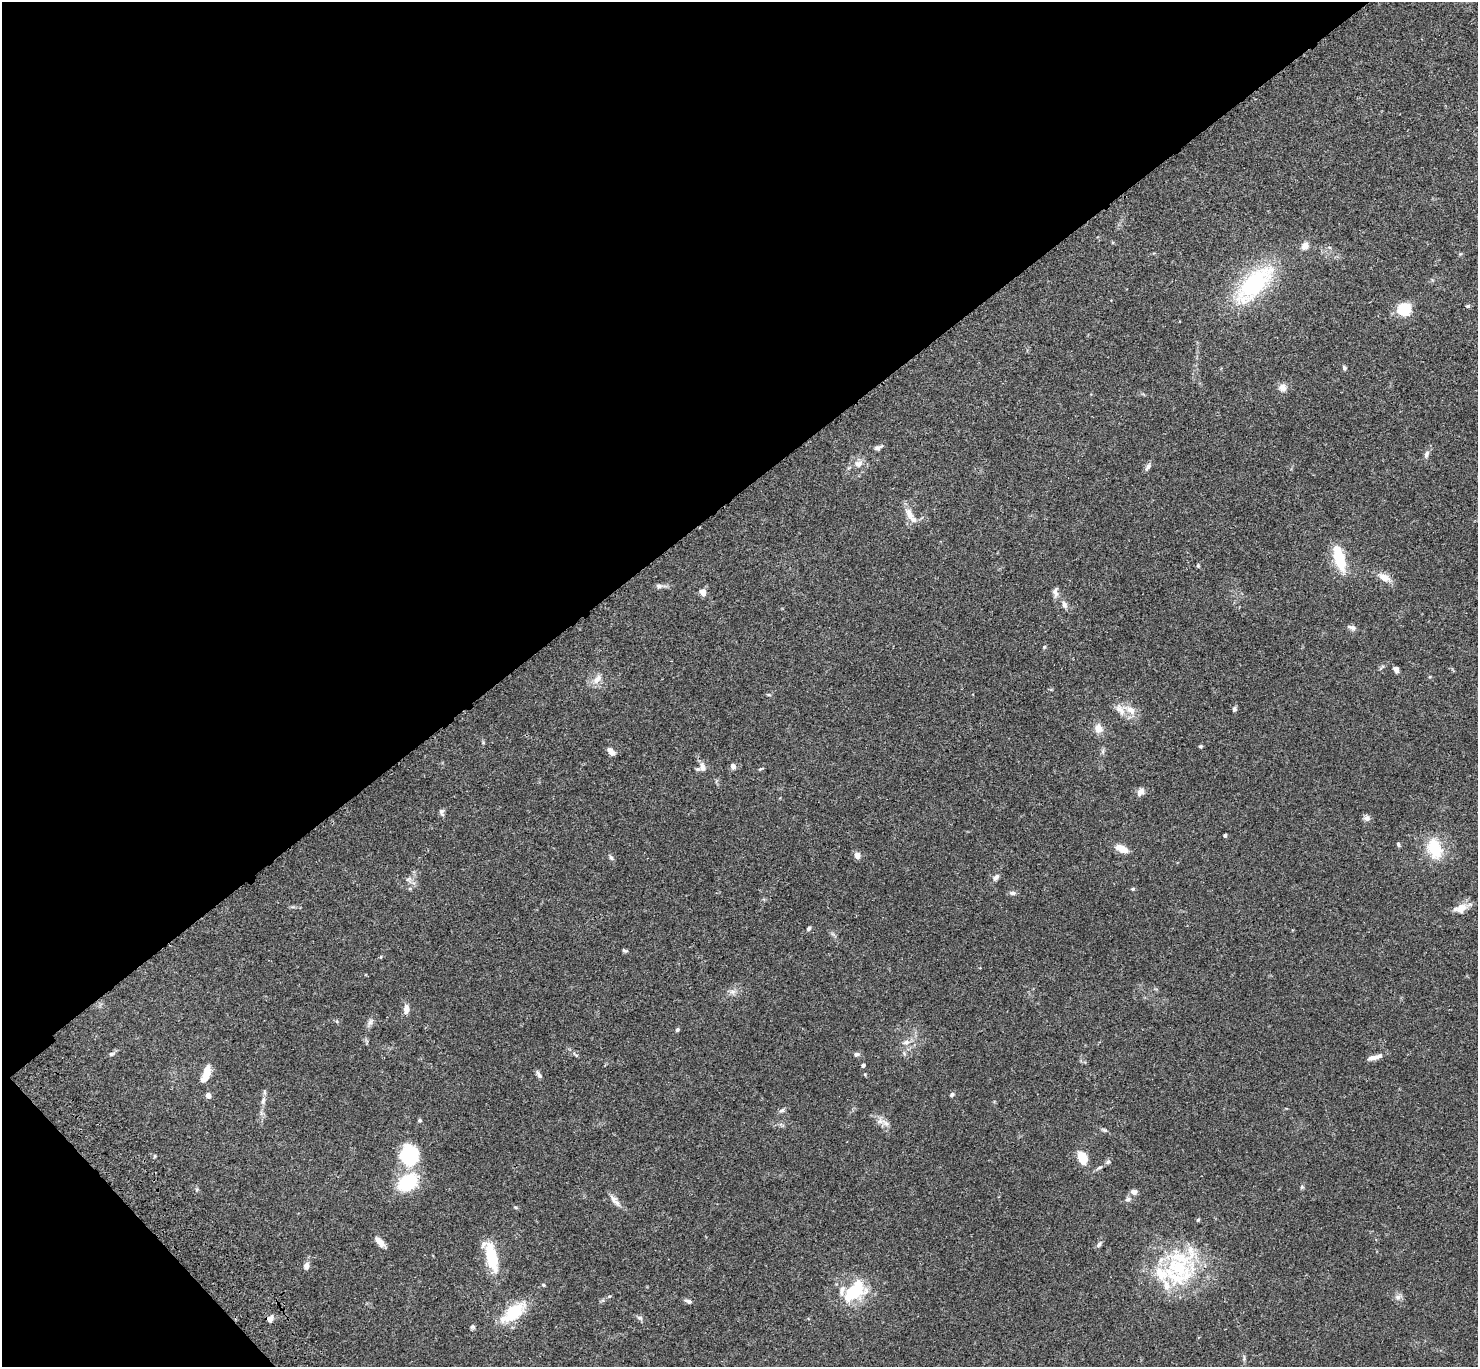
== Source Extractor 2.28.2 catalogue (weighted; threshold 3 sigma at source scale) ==
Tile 5 of 4 x 4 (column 1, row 2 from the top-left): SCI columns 100-1575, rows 2974-4338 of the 6107 x 6088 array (HDU 1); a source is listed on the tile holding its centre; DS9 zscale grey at full resolution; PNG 1480 x 1369 px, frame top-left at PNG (2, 2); no overlay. Shown black and unused: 38% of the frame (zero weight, under 3 of 4 exposures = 6% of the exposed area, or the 3 px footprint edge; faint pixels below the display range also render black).
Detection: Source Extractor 2.28.2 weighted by HDU 2 'WHT'; one run over the whole footprint, this tile lists its part. Background 0.0643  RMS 0.0058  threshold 0.0261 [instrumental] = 3 sigma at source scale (4.5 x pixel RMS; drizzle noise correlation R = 1.50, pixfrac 1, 0.05/0.05 arcsec/px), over >= 5 px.
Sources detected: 96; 8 inside a brighter listed object's ellipse — not listed separately; the other 88 listed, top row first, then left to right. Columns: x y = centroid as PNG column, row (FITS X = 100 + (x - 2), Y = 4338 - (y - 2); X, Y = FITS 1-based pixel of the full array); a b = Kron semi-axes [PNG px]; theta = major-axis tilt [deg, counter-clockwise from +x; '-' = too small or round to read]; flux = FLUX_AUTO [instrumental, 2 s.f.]
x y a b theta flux
1305 246 8 7 - 3.6
1254 284 48 21 47 62
1467 306 6 4 -18 0.76
1404 309 8 7 - 34
1344 368 6 5 - 1.2
1282 387 11 9 -69 3.2
878 447 13 5 23 1.9
1426 454 11 6 69 1.9
858 464 11 9 14 3.8
1148 467 12 5 60 1.9
909 513 16 9 -63 5.1
1339 559 26 9 -74 21
1198 566 5 4 - 0.67
1384 577 12 8 -22 5.3
659 586 8 6 -10 1.6
703 592 8 6 -57 3.5
1055 592 14 6 -84 2.4
1064 605 9 6 -73 2.1
1353 628 10 6 -47 1.6
1044 647 5 4 - 0.62
1396 669 6 5 - 2.1
597 679 15 8 46 4.2
1234 709 6 5 - 1.3
1131 710 16 9 -32 5.5
1098 728 12 10 -71 4.5
1200 746 5 4 - 0.71
611 752 12 7 -50 2.5
702 766 15 8 -81 3.2
733 766 8 6 -78 2
1140 792 11 7 51 2.8
442 811 8 5 20 1.1
1367 818 8 7 - 2.1
1225 835 3 3 - 1.2
1398 844 6 4 -80 0.87
1122 848 14 7 -26 6.6
1435 849 23 15 -71 19
857 855 8 6 -72 3
611 858 8 5 -62 1.1
996 877 10 6 45 2.1
408 879 10 4 33 1.5
1133 889 5 4 - 0.77
1012 893 9 5 -6 1.5
1460 908 19 11 20 5.4
809 928 6 4 62 0.96
625 951 8 4 -8 0.82
732 992 9 6 -20 2
406 1009 10 6 88 3.7
370 1022 10 5 60 1.9
677 1030 5 4 - 1
906 1042 11 6 13 2.3
111 1054 7 5 15 1.1
856 1054 7 5 11 1.4
1377 1057 13 6 26 2.9
863 1065 4 3 - 1.4
206 1074 21 8 71 8.8
539 1074 11 5 -57 1.5
208 1095 6 5 - 2.8
952 1095 6 4 48 1
263 1101 10 6 79 2
782 1110 8 5 28 1.2
420 1120 5 5 - 0.83
885 1123 13 5 -40 3
1105 1130 8 5 -25 1
409 1155 21 18 85 36
155 1156 5 3 - 0.57
1082 1157 13 8 -73 12
1108 1162 7 6 - 1.2
1099 1167 8 3 19 1
408 1182 24 16 35 27
1302 1187 6 5 - 0.78
1134 1192 8 7 - 2.2
1128 1199 9 5 10 1.5
613 1200 13 7 -62 3.1
515 1207 6 3 -18 0.65
1198 1220 5 4 - 0.67
379 1242 15 6 -48 4.1
1099 1245 8 5 50 1.4
491 1257 33 12 -73 23
306 1266 9 6 77 2.4
1178 1267 33 23 -21 44
543 1285 5 4 - 0.68
855 1291 31 16 39 28
1398 1297 7 7 - 1.9
688 1301 10 5 -15 1.5
513 1313 33 15 38 21
640 1318 8 6 -19 1.5
270 1319 8 7 - 2.9
472 1327 6 5 - 1